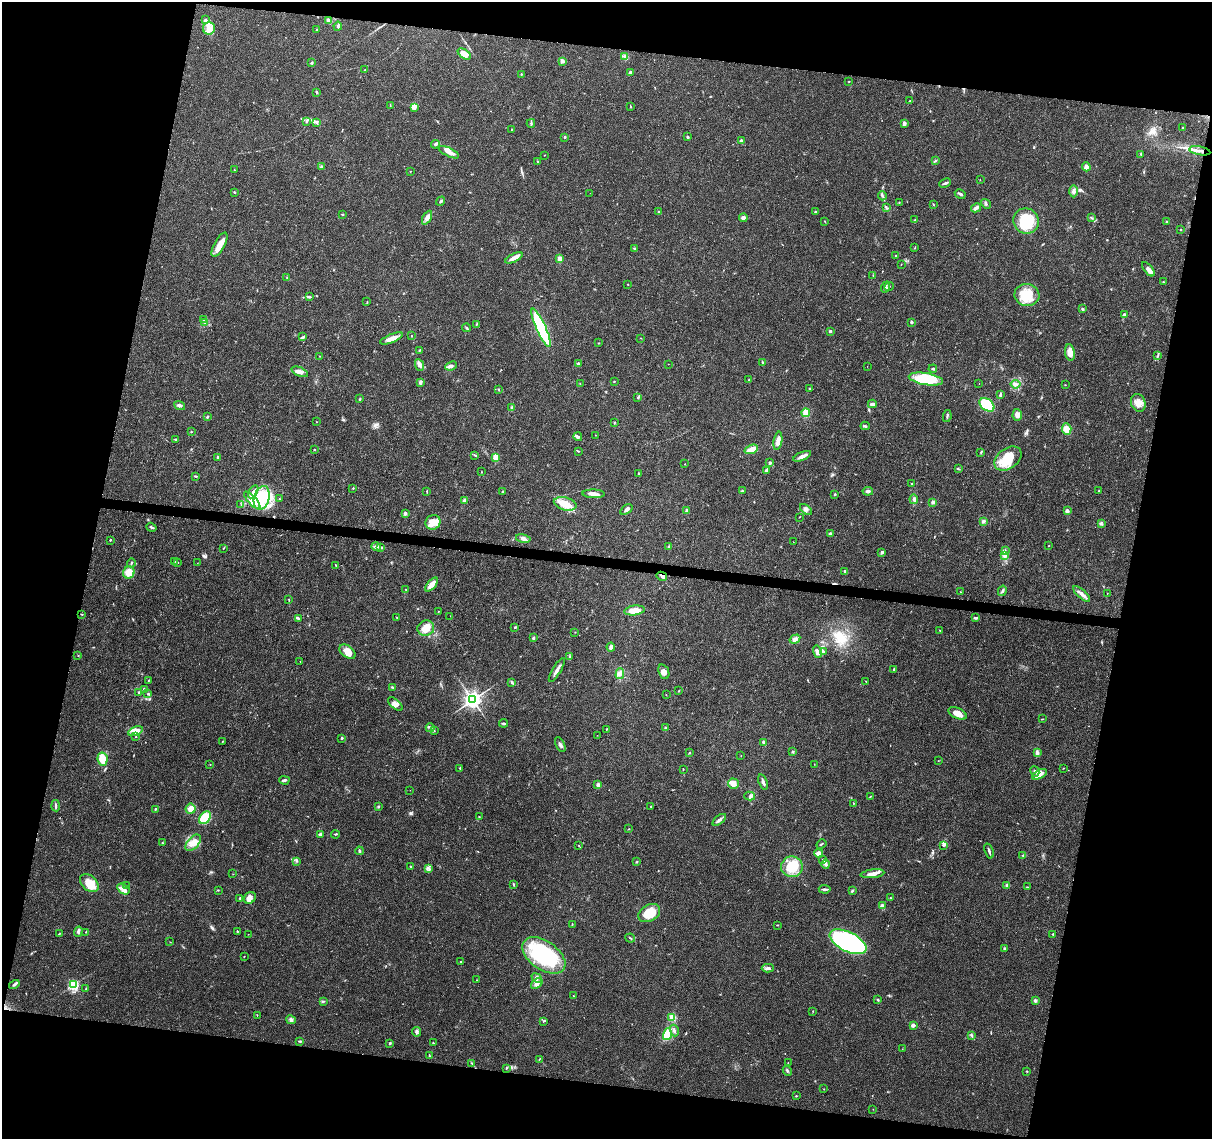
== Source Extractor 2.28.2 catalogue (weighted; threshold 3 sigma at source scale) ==
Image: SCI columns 6-4845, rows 226-4773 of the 4856 x 5063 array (HDU 1 of 3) = the unmasked area's bounding box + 8 px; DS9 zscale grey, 4 x 4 block average (1 PNG px = mean of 4 x 4 image px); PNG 1214 x 1141 px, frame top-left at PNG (2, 2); each listed source drawn as its Kron ellipse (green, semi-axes under 4 px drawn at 4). Shown black and unused: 24% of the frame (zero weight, under 3 of 4 exposures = <1% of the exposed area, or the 3 px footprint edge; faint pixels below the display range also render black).
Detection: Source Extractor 2.28.2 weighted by HDU 2 'WHT'. Background 0.0252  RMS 0.0024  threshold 0.011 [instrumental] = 3 sigma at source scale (4.5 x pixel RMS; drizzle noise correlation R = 1.50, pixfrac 1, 0.0396/0.0396 arcsec/px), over >= 5 px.
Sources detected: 402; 1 inside a brighter object's white glare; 2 cosmic-ray / hot-pixel residue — neither listed nor drawn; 9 coinciding with a brighter row at this scale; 20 inside a brighter listed object's ellipse — not listed separately; the other 370 listed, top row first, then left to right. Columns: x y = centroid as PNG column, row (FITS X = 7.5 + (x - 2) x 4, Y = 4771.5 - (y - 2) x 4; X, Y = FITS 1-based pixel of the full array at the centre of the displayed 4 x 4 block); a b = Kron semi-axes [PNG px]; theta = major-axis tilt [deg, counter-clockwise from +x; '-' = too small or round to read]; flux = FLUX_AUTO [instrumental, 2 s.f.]
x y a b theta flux
206 20 4 3 - 2.2
328 21 4 3 - 5.8
338 26 4 2 - 1.4
209 28 6 6 - 10
316 30 3 2 - 0.79
464 54 7 4 -35 14
625 56 3 2 - 2.1
562 61 2 2 - 6.6
312 63 3 2 - 1.6
365 70 4 2 - 1.5
631 72 4 3 - 3.7
521 74 2 2 - 0.82
849 81 2 2 - 0.52
317 92 4 2 - 1.6
910 101 2 2 - 0.57
390 105 2 2 - 0.85
630 106 3 2 - 1
415 108 3 2 - 2
306 121 3 2 - 1.9
316 122 2 2 - 1.1
531 123 4 2 - 2
904 123 3 3 - 4.2
1183 128 2 2 - 1.1
511 129 2 2 - 0.6
565 137 3 2 - 1.4
688 137 3 2 - 1.8
741 141 4 3 - 2.4
436 144 4 3 - 2.9
1200 151 11 2 -11 6.9
449 152 11 3 -26 8.3
1141 154 4 2 - 1.1
544 155 2 2 - 0.47
935 161 3 2 - 1.2
538 162 2 2 - 0.68
321 166 2 2 - 1
1086 167 4 4 - 5.3
234 170 2 2 - 0.61
410 171 2 2 - 0.4
980 180 2 2 - 0.4
945 183 6 2 24 3
1073 191 6 3 -90 4.3
234 192 3 2 - 1.2
590 193 2 2 - 0.34
960 194 6 2 -30 3.4
882 196 4 2 - 2.3
441 201 5 2 - 2.3
899 202 2 2 - 0.77
933 204 2 2 - 0.72
986 204 5 2 - 2.2
886 208 4 2 - 1.6
976 208 5 3 - 3.8
659 212 3 2 - 1.6
815 212 2 2 - 1.9
342 214 3 2 - 1.1
427 218 7 4 61 5.9
743 218 4 3 - 5.3
1091 218 3 2 - 1
915 220 3 2 - 1.4
825 221 2 2 - 0.74
1026 221 13 12 - 57
1167 222 3 2 - 1.4
1180 230 2 2 - 0.82
219 245 13 5 61 15
634 248 3 2 - 1.9
915 248 2 2 - 0.68
896 256 2 2 - 1.4
514 258 9 4 27 8.2
559 259 4 3 - 6.7
901 264 2 2 - 0.43
1148 269 8 4 -50 6.7
873 275 2 2 - 0.67
287 278 3 2 - 1.1
1163 282 2 2 - 0.59
628 284 2 2 - 0.69
889 286 5 2 - 2.4
886 287 5 2 - 2.8
1027 295 12 11 - 31
309 297 4 2 - 1.7
367 302 2 2 - 0.56
1082 309 3 3 - 1.8
1124 315 2 2 - 7.6
204 320 2 2 - 0.82
911 322 2 2 - 2.2
204 323 2 2 - 0.45
476 324 3 2 - 1
467 328 4 2 - 1.6
541 328 21 5 -66 150
830 331 3 2 - 2.1
411 336 2 2 - 0.65
303 337 3 2 - 1.8
391 338 12 3 22 13
640 338 2 2 - 0.35
599 343 2 2 - 0.75
420 350 3 2 - 1.1
1070 352 8 5 -81 14
1158 355 4 2 - 1.7
319 356 2 2 - 0.4
762 362 3 2 - 1.2
578 363 3 2 - 1.7
668 364 2 2 - 0.26
419 365 6 3 -66 5.5
451 366 6 3 22 3.6
867 366 2 2 - 0.32
933 369 4 2 - 1.8
300 372 9 4 -23 6.9
926 379 17 6 -10 58
749 380 2 2 - 2.4
614 381 2 2 - 0.86
420 382 3 3 - 4.5
580 383 2 2 - 0.45
979 383 2 2 - 0.42
1016 384 5 3 - 4.3
1065 385 3 2 - 0.4
499 389 2 2 - 0.86
809 389 3 2 - 1.2
1000 395 4 2 - 2.5
637 398 2 2 - 0.6
360 399 3 2 - 1.3
1138 403 9 7 -68 12
872 404 4 3 - 4.8
179 405 6 3 -21 4.1
987 405 8 5 -37 56
512 408 4 3 - 2.9
806 413 4 3 - 24
1017 415 6 4 86 6.6
947 416 6 2 80 2.2
207 417 3 2 - 1.4
317 422 2 2 - 0.54
614 422 2 2 - 0.92
865 426 4 2 - 2.2
1067 429 5 4 - 12
191 432 2 2 - 0.79
595 435 2 2 - 0.3
578 437 4 3 - 2.9
175 439 3 2 - 1.4
778 441 9 3 81 12
751 449 7 3 20 14
314 450 3 2 - 0.84
578 451 2 2 - 0.91
981 453 2 2 - 0.86
475 455 3 2 - 1.1
802 456 9 3 24 8.8
218 457 2 2 - 3.1
495 457 4 3 - 12
1008 458 15 10 35 37
770 463 2 2 - 6.2
685 464 2 2 - 0.39
958 469 4 2 - 1.5
766 471 3 2 - 2.7
481 472 2 2 - 0.62
639 473 2 2 - 1
195 476 4 2 - 1.4
911 483 2 2 - 0.6
353 488 2 2 - 0.86
427 491 2 2 - 0.9
742 491 3 2 - 1.6
868 491 5 3 - 3.5
1099 491 2 2 - 0.67
253 492 7 3 59 6.6
503 492 3 2 - 1.4
593 494 11 3 -2 6.9
835 494 2 2 - 1.1
262 498 12 7 74 79
279 499 2 2 - 0.67
914 499 5 3 - 2.9
252 500 11 4 -47 11
464 500 4 3 - 3
933 502 2 2 - 12
241 504 2 2 - 0.44
565 504 11 6 -16 23
806 509 7 4 -40 4.7
626 510 7 3 35 4.1
687 510 3 2 - 3.3
1067 511 2 2 - 9.5
405 513 2 2 - 7.9
799 517 2 2 - 0.52
983 521 3 3 - 3.2
433 522 8 7 - 13
1102 524 4 2 - 1.8
151 527 5 2 - 2.2
830 533 2 2 - 4.5
523 538 7 3 -10 5.9
110 540 2 2 - 1.4
793 542 2 2 - 0.34
1049 546 2 2 - 0.66
376 547 5 3 - 3.1
669 547 3 3 - 1.8
223 548 2 2 - 0.41
381 548 3 2 - 1.5
1005 550 3 2 - 1.5
882 552 3 3 - 3
1005 555 4 3 - 3.8
175 561 2 2 - 0.77
131 563 4 2 - 1.8
178 563 2 2 - 0.36
197 563 2 2 - 0.33
336 565 3 2 - 0.76
129 572 6 5 - 16
845 572 2 2 - 13
662 576 5 3 - 3.2
432 585 8 3 50 13
406 589 2 2 - 0.45
1002 591 5 2 - 3
960 592 2 2 - 0.44
1107 593 2 2 - 0.39
1082 594 11 3 -42 6.4
289 599 2 2 - 0.67
634 610 10 5 7 15
439 611 2 2 - 0.4
82 614 2 2 - 0.74
450 616 2 2 - 0.54
397 617 2 2 - 0.51
298 618 3 2 - 2.3
976 618 4 2 - 2.2
515 627 3 2 - 1.2
426 628 8 7 - 16
940 630 2 2 - 0.84
575 632 2 2 - 0.42
533 638 3 2 - 2.3
795 639 6 4 31 7.4
611 647 4 3 - 5.2
823 651 3 2 - 2.1
348 652 9 6 -36 17
817 652 6 3 -77 5.4
78 656 2 2 - 0.62
569 657 4 2 - 1.9
300 662 2 2 - 0.63
894 669 3 2 - 1.1
557 670 13 2 58 7.7
664 672 7 5 -68 7.2
620 674 5 4 - 4.8
148 681 2 2 - 0.64
866 681 2 2 - 0.34
512 682 3 2 - 2.2
392 687 4 2 - 1
144 690 4 2 - 2.5
679 690 2 2 - 0.74
139 693 3 2 - 2.2
148 693 3 2 - 1.4
666 695 2 2 - 0.37
473 700 3 3 - 690
395 704 9 4 -41 6.6
957 713 10 5 -26 13
1042 719 3 2 - 0.94
503 723 4 2 - 1.9
430 728 4 2 - 2.5
665 728 2 2 - 4.5
606 729 2 2 - 0.96
136 731 8 4 24 8.1
434 731 2 2 - 0.61
597 735 2 2 - 0.27
136 737 2 2 - 0.56
342 738 2 2 - 3.9
223 741 2 2 - 0.66
763 742 4 2 - 3.1
560 745 8 2 -61 3.5
793 752 2 2 - 0.77
1037 752 3 2 - 2.3
689 753 2 2 - 1.2
741 755 2 2 - 0.42
102 759 7 5 -78 23
938 761 2 2 - 0.36
814 764 2 2 - 0.36
210 765 2 2 - 0.42
460 768 3 2 - 1.2
1064 768 2 2 - 0.48
683 769 2 2 - 0.65
1035 771 5 3 - 3.8
1039 774 8 4 27 8.7
284 780 5 2 - 2.6
763 782 8 2 -71 5.3
733 784 5 5 - 7.3
598 785 4 3 - 3.4
410 790 2 2 - 0.29
750 796 5 2 - 2.4
870 796 3 2 - 0.78
853 803 2 2 - 0.68
56 806 6 2 -84 2.5
378 806 3 2 - 1.2
651 806 2 2 - 1.5
155 809 3 2 - 1.2
191 809 5 5 - 9.9
479 817 2 2 - 0.75
205 818 7 5 53 56
719 820 8 3 39 4.1
629 829 2 2 - 0.63
320 834 4 2 - 2.5
335 834 4 2 - 1.1
162 843 2 2 - 0.86
193 843 10 5 49 12
821 844 5 2 - 1.4
943 845 4 3 - 2.4
579 846 2 2 - 0.42
359 851 4 2 - 2.3
989 851 8 2 -72 3.7
819 853 4 4 - 8.2
1023 855 3 2 - 1.5
823 859 2 2 - 0.88
297 861 2 2 - 0.57
637 862 2 2 - 0.88
826 864 5 3 - 4.2
410 866 2 2 - 0.89
792 867 11 10 - 43
429 868 3 2 - 0.97
233 874 2 2 - 0.55
872 874 12 3 7 11
89 883 11 7 -42 21
514 885 4 2 - 1.3
127 886 2 2 - 0.81
1007 886 3 2 - 4.2
1027 887 2 2 - 0.64
123 889 7 4 -33 8.2
825 889 6 2 -4 2.7
218 890 2 2 - 0.75
852 891 4 2 - 1.7
240 898 2 2 - 1.1
250 898 6 5 - 8
890 898 2 2 - 0.78
882 906 3 2 - 1.8
649 913 12 8 29 31
572 924 3 2 - 0.78
777 925 3 2 - 0.75
237 931 2 2 - 1.2
78 932 5 2 - 2.9
86 932 2 2 - 0.81
59 934 2 2 - 0.76
248 934 2 2 - 0.35
1053 934 3 2 - 1.2
630 938 5 2 - 1.4
170 942 2 2 - 0.44
848 942 20 9 -27 250
1004 949 3 2 - 1.5
544 955 24 14 -35 120
244 956 2 2 - 0.82
461 962 2 2 - 1
768 968 6 3 -1 3.4
537 978 5 4 - 4
477 980 2 2 - 0.31
537 984 7 4 39 6.1
14 985 5 2 - 2.5
73 985 3 3 - 100
86 988 3 2 - 0.94
573 996 2 2 - 0.44
878 1000 2 2 - 1.1
323 1001 2 2 - 0.94
1035 1001 2 2 - 8
813 1011 2 2 - 0.46
257 1015 2 2 - 0.42
672 1017 2 2 - 74
291 1020 5 3 - 3.5
543 1021 2 2 - 1
913 1025 2 2 - 13
674 1030 6 2 -73 3
416 1032 5 3 - 3
667 1034 6 4 74 34
971 1035 2 2 - 1.1
300 1041 3 2 - 1.8
390 1043 3 2 - 1.4
433 1043 3 2 - 1
902 1049 2 2 - 0.38
429 1056 3 2 - 1.3
539 1059 4 2 - 0.81
472 1063 2 2 - 0.86
788 1063 2 2 - 0.37
506 1068 2 2 - 0.66
787 1071 5 2 - 2
1027 1071 2 2 - 0.92
824 1089 2 2 - 0.6
796 1096 2 2 - 0.91
873 1109 2 2 - 0.31
Overlapping masked pixels (flux is a lower limit): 2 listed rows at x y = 1200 151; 262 498
Diffuse or blended objects may show on this block-average render without a row.